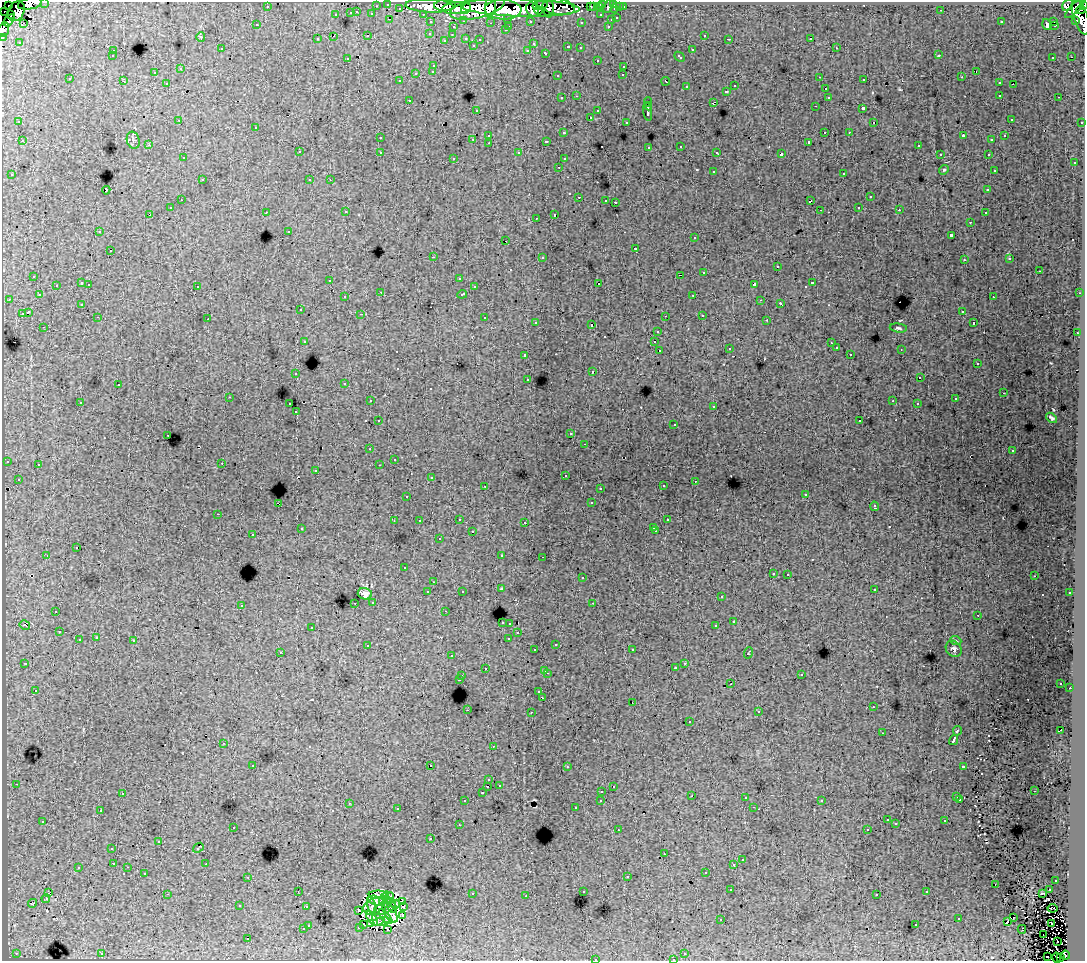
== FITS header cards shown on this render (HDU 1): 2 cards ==
NAXIS1  =                 1083
NAXIS2  =                  959

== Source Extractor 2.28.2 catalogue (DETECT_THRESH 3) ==
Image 1083 x 959 px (HDU 1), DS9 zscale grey, 1 PNG px = 1 image px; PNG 1087 x 963 px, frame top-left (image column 1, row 959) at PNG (2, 2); each listed source drawn as its Kron ellipse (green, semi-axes under 4 px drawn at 4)
Background 258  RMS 1.8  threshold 5.37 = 3 sigma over >= 5 px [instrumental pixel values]
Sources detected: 549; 5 with non-positive FLUX_AUTO (blend fragments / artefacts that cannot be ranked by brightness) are neither listed nor drawn; of the other 544, the 500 brightest by FLUX_AUTO listed and drawn (44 fainter detections omitted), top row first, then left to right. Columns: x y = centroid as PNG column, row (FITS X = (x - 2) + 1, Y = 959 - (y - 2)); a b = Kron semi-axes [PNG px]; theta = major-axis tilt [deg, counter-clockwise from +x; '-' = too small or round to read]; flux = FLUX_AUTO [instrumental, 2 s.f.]
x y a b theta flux
45 2 3 2 - 5600
30 4 12 5 10 57000
388 4 3 3 - 9400
603 4 3 3 - 3200
614 4 3 3 - 5300
8 5 2 2 - 3000
445 5 11 5 1 170000
540 5 7 4 9 62000
555 5 20 8 -16 84000
1067 5 6 4 63 87000
267 6 3 3 - 2100
376 6 3 2 - 1900
429 6 24 7 -2 280000
491 6 11 5 81 100000
608 6 8 3 62 11000
1084 6 3 3 - 85000
548 7 10 5 -83 110000
590 7 3 2 - 3000
593 7 3 3 - 2200
600 7 3 3 - 2800
620 7 3 3 - 1400
623 7 3 3 - 3300
400 8 3 3 - 1600
457 8 14 6 5 250000
477 8 28 10 14 510000
520 8 59 9 -2 250000
1075 8 13 4 46 27000
466 9 5 3 - 90000
532 9 7 5 -61 130000
615 9 3 3 - 7700
503 10 18 10 -3 540000
538 10 4 3 - 68000
941 10 3 2 - 140
1081 10 5 3 - 210000
4 11 2 2 - 2300
16 11 10 8 62 120000
357 12 3 2 - 620
351 13 3 3 - 1400
10 14 3 3 - 29000
372 14 3 3 - 2300
423 14 3 2 - 3700
336 15 3 3 - 780
601 15 3 3 - 3100
1081 17 18 7 -72 110000
508 18 3 3 - 1400
617 18 3 3 - 1100
390 19 3 2 - 640
9 20 7 4 55 15000
611 20 3 3 - 880
1076 20 3 3 - 9600
464 21 3 2 - 600
530 21 3 3 - 2600
1054 21 3 3 - 2700
431 22 3 3 - 2800
581 22 3 3 - 320
1001 22 2 2 - 110
24 23 3 2 - 200
490 23 3 2 - 170
257 25 3 3 - 240
1047 25 5 3 - 930
1055 25 4 2 - 240
509 26 3 2 - 800
608 26 3 2 - 780
453 27 3 3 - 730
4 29 7 5 69 38000
505 30 3 3 - 430
430 33 3 3 - 430
368 35 3 2 - 150
452 35 3 3 - 260
704 35 3 3 - 530
334 36 3 2 - 260
2 37 3 2 - 4200
201 37 5 4 - 140
466 38 3 3 - 780
811 38 3 3 - 22000
317 39 3 3 - 330
480 39 3 3 - 340
729 39 3 2 - 96
444 40 3 2 - 110
19 42 3 2 - 150
533 44 3 3 - 250
473 45 3 3 - 300
568 47 3 3 - 880
580 48 3 3 - 410
836 48 3 2 - 490
221 49 3 3 - 410
528 50 3 3 - 320
692 50 3 3 - 840
113 51 3 3 - 440
546 53 4 3 - 940
939 55 3 2 - 160
112 56 3 3 - 300
680 57 6 3 -43 770
1053 57 3 2 - 280
1071 57 2 2 - 150
347 58 3 2 - 110
597 60 3 2 - 420
434 65 3 3 - 610
624 66 3 3 - 660
181 69 3 3 - 110
433 71 3 3 - 640
976 71 2 2 - 100
154 73 3 3 - 260
416 73 3 3 - 1100
623 75 3 2 - 220
558 76 3 3 - 330
820 77 3 2 - 200
962 77 3 2 - 140
70 79 3 3 - 390
864 80 3 2 - 330
123 81 4 3 - 120
399 81 3 2 - 230
666 81 4 3 - 850
167 83 3 3 - 420
999 83 3 3 - 560
1013 84 2 2 - 170
735 86 3 3 - 520
686 87 3 3 - 550
825 89 3 3 - 550
726 91 3 3 - 880
1000 95 3 2 - 600
577 96 3 2 - 500
828 97 3 3 - 450
1059 97 3 2 - 380
562 98 3 3 - 580
409 100 3 2 - 450
648 102 4 2 - 960
713 102 4 2 - 1000
648 106 4 2 - 1900
815 106 3 2 - 250
863 108 3 3 - 2200
476 110 3 2 - 340
598 111 3 3 - 520
648 111 9 4 -82 3500
591 117 3 2 - 580
1011 119 3 3 - 300
179 120 3 2 - 520
19 122 3 2 - 190
626 122 3 3 - 280
874 122 3 2 - 100
1082 122 3 3 - 2300
256 127 3 3 - 630
825 132 3 2 - 880
849 132 2 2 - 380
564 133 3 3 - 420
489 135 3 3 - 560
963 136 4 3 - 940
1004 136 3 3 - 280
380 138 3 3 - 380
473 139 3 2 - 710
133 140 8 6 -72 360
992 140 3 3 - 240
22 141 3 2 - 670
546 141 3 2 - 190
809 142 3 3 - 260
489 143 3 2 - 490
149 145 3 3 - 210
681 146 3 3 - 420
918 146 3 2 - 350
649 147 3 3 - 360
299 152 3 3 - 680
380 152 3 3 - 640
717 152 3 3 - 320
519 153 3 3 - 430
781 154 4 3 - 3100
940 154 3 3 - 340
988 154 3 2 - 550
183 158 3 2 - 340
454 158 3 3 - 380
564 159 3 3 - 290
1074 163 3 3 - 570
559 167 3 2 - 400
944 170 5 4 - 150
994 170 3 3 - 290
713 171 3 3 - 630
844 173 3 3 - 860
12 175 3 3 - 470
202 180 3 2 - 540
310 180 3 3 - 460
330 180 3 2 - 120
106 190 4 3 - 2400
988 190 3 3 - 320
579 197 3 2 - 840
870 197 3 3 - 870
181 200 3 2 - 440
606 200 3 2 - 370
810 201 4 3 - 1500
615 202 3 2 - 530
859 207 3 2 - 480
170 208 3 3 - 460
820 210 2 2 - 99
899 210 3 2 - 340
266 212 3 2 - 440
346 212 3 3 - 440
985 213 3 3 - 790
150 215 4 2 - 1000
554 215 3 3 - 2300
536 218 3 2 - 140
970 222 3 2 - 350
289 231 3 3 - 230
99 232 3 2 - 370
951 235 3 3 - 2500
695 238 3 3 - 550
506 241 3 2 - 420
636 248 3 3 - 1100
110 251 2 2 - 300
433 257 3 2 - 1400
542 257 3 3 - 660
1010 259 3 3 - 400
964 260 3 3 - 340
777 266 3 2 - 550
1039 271 3 2 - 520
704 272 3 3 - 1000
680 275 3 2 - 5500
34 276 3 3 - 440
459 278 3 3 - 290
330 280 3 2 - 260
82 283 3 3 - 1600
812 283 3 3 - 1200
89 284 3 2 - 480
599 284 3 3 - 2500
754 284 4 3 - 2800
56 285 3 2 - 450
197 286 3 3 - 500
474 287 3 3 - 510
381 292 3 3 - 120
1080 293 4 3 - 130
462 294 5 3 - 1000
39 295 3 3 - 420
693 295 3 2 - 470
345 297 3 3 - 410
993 297 3 2 - 520
9 299 3 2 - 300
761 300 3 2 - 160
780 303 3 3 - 160
82 304 3 3 - 350
300 310 3 3 - 400
962 311 3 3 - 320
28 312 4 3 - 3000
22 313 3 2 - 310
361 314 3 2 - 170
702 315 3 3 - 510
665 316 2 2 - 140
98 317 3 2 - 450
485 318 3 3 - 1100
208 319 3 2 - 120
767 320 3 2 - 300
536 322 3 3 - 420
974 323 3 3 - 300
592 325 3 3 - 1300
44 327 3 2 - 400
898 328 8 4 -6 260
657 331 3 3 - 540
1077 333 3 2 - 520
304 341 3 3 - 550
654 342 3 3 - 770
831 343 3 2 - 110
836 348 3 3 - 550
729 349 3 2 - 100
901 349 3 2 - 100
660 350 3 3 - 830
850 354 3 2 - 370
525 355 3 3 - 810
977 364 3 2 - 340
592 372 3 2 - 670
296 374 3 2 - 360
920 378 3 2 - 370
528 379 3 3 - 400
345 383 3 3 - 400
118 385 3 3 - 500
1003 393 3 2 - 210
229 397 3 2 - 110
955 399 3 3 - 280
370 401 3 2 - 340
893 401 3 2 - 120
80 402 3 3 - 380
290 404 3 2 - 790
917 404 3 3 - 500
714 406 3 3 - 420
296 412 3 2 - 230
1052 418 6 3 -37 280
378 421 3 3 - 420
860 421 3 2 - 150
674 424 2 2 - 140
571 434 3 3 - 370
168 435 3 2 - 410
585 444 3 2 - 250
370 449 3 2 - 310
1013 451 3 3 - 360
394 459 2 2 - 100
7 461 3 3 - 450
222 463 2 2 - 320
38 464 3 3 - 350
379 465 3 2 - 95
316 470 3 2 - 670
565 475 3 2 - 350
431 478 3 3 - 280
18 479 3 3 - 360
695 481 3 2 - 390
485 486 3 2 - 510
663 486 3 3 - 480
600 488 3 2 - 300
806 494 3 3 - 280
407 496 3 3 - 250
278 503 4 2 - 1000
591 503 3 3 - 420
874 506 5 3 - 410
218 514 3 2 - 610
459 519 3 2 - 610
667 520 3 3 - 370
394 521 2 2 - 99
419 521 3 3 - 280
525 522 3 2 - 420
654 527 3 3 - 330
301 529 3 3 - 290
472 531 3 2 - 360
656 531 3 2 - 490
253 535 3 2 - 300
439 539 3 3 - 500
76 548 3 3 - 710
502 555 3 2 - 97
47 556 2 2 - 300
543 557 3 2 - 280
404 568 3 3 - 300
773 573 3 3 - 470
788 574 3 3 - 440
1034 576 2 2 - 100
582 578 3 3 - 660
433 582 3 2 - 160
501 589 3 3 - 490
874 589 3 3 - 440
462 591 3 3 - 290
428 592 3 3 - 980
1070 593 3 3 - 450
365 594 7 5 -14 620
721 597 3 3 - 450
373 602 3 3 - 440
355 603 3 2 - 410
593 603 3 2 - 140
241 605 3 3 - 560
56 611 3 3 - 1800
445 611 3 2 - 280
978 615 2 2 - 94
734 621 3 3 - 2000
502 622 3 3 - 600
510 623 3 3 - 600
25 625 5 3 - 150
716 626 3 3 - 1600
312 627 3 3 - 600
59 632 3 3 - 520
518 633 3 3 - 350
96 638 3 3 - 480
508 638 3 2 - 350
79 640 3 3 - 1200
134 641 3 3 - 1400
956 641 6 3 -19 130
556 644 3 3 - 490
368 646 4 3 - 530
954 649 9 7 -48 400
535 650 3 3 - 370
632 650 3 2 - 520
280 652 3 3 - 150
748 653 6 3 70 1200
452 656 3 2 - 340
25 663 2 2 - 110
685 663 3 3 - 540
485 668 3 2 - 400
676 668 3 3 - 470
545 670 3 3 - 750
547 673 3 2 - 920
801 674 3 3 - 1100
462 676 3 2 - 580
459 679 3 3 - 1400
1061 683 3 3 - 270
731 684 3 2 - 420
1070 688 3 2 - 550
36 691 3 3 - 310
539 692 3 3 - 480
542 698 4 3 - 1500
632 702 2 2 - 240
873 707 3 2 - 270
467 710 2 2 - 570
531 712 3 2 - 720
759 712 3 3 - 120
689 722 3 3 - 690
1061 730 3 2 - 690
957 731 5 3 - 2000
882 733 3 2 - 130
954 740 5 3 - 4800
224 743 3 2 - 500
493 746 2 2 - 99
253 765 3 2 - 440
430 765 3 2 - 890
963 766 4 3 - 1300
567 767 3 2 - 350
489 780 3 3 - 330
16 784 3 2 - 370
499 785 3 3 - 380
488 786 3 2 - 810
613 786 3 3 - 420
602 791 3 2 - 510
1034 791 3 2 - 250
123 793 3 2 - 210
482 793 3 3 - 230
692 796 3 2 - 170
957 797 3 3 - 400
746 798 3 2 - 130
960 799 3 3 - 460
601 800 3 3 - 530
465 801 3 3 - 410
822 801 3 3 - 220
349 803 3 2 - 580
754 807 3 2 - 530
575 808 3 3 - 330
397 809 3 3 - 490
100 811 3 3 - 410
887 820 3 2 - 220
43 821 3 3 - 360
945 821 3 3 - 550
896 824 3 3 - 150
459 825 3 3 - 150
233 827 3 3 - 410
867 829 3 2 - 220
618 830 3 2 - 250
431 839 3 3 - 350
159 841 3 3 - 360
198 848 6 3 38 270
112 849 3 2 - 140
664 854 2 2 - 480
742 860 3 3 - 710
114 863 3 3 - 350
206 864 2 2 - 400
734 864 3 3 - 2000
128 867 3 2 - 550
78 868 3 3 - 900
706 872 3 3 - 840
144 873 3 3 - 500
627 876 3 3 - 1200
248 877 3 2 - 500
1056 880 3 3 - 390
995 884 3 2 - 550
731 890 3 2 - 390
1049 890 3 2 - 530
298 891 3 2 - 130
583 891 3 3 - 440
927 892 3 3 - 510
48 893 3 2 - 390
1042 893 4 2 - 110
167 894 3 2 - 1500
472 894 3 3 - 880
877 894 3 3 - 320
378 895 9 4 -1 130
526 896 3 2 - 260
46 898 4 2 - 550
384 898 7 3 62 430
390 898 6 3 74 190
376 900 8 4 -16 470
402 902 3 3 - 200
33 903 5 3 - 100
387 903 5 3 - 210
396 904 4 3 - 310
240 906 3 3 - 210
372 906 9 4 -76 460
380 906 17 9 11 710
404 906 3 2 - 170
306 907 3 3 - 490
392 907 6 4 -63 350
1053 908 5 2 - 150
359 910 4 2 - 140
390 912 11 5 -57 760
379 915 11 6 77 640
403 915 3 2 - 160
386 917 9 4 -49 550
372 918 8 4 -53 440
1013 918 2 2 - 470
721 919 3 2 - 140
959 919 3 3 - 940
381 922 9 3 13 240
1007 922 3 2 - 440
370 923 4 2 - 130
1052 923 2 2 - 110
308 925 3 3 - 690
364 925 3 2 - 230
916 925 3 3 - 380
359 927 3 2 - 130
303 929 3 3 - 710
387 929 4 2 - 210
1022 929 4 2 - 100
1044 935 2 2 - 270
248 939 3 3 - 1000
1057 941 3 2 - 680
16 953 4 4 - 110
685 953 3 2 - 470
102 954 3 2 - 760
1065 955 5 3 - 38000
1048 956 3 3 - 690
1057 958 5 3 - 6500
1060 958 2 2 - 720
595 959 3 3 - 760
673 959 3 2 - 400
At the frame edge (FLAGS 8, measured only in part): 8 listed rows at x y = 45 2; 30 4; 1084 6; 4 29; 2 37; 1057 958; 595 959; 673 959
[44 fainter detections neither listed nor drawn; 5 non-positive-flux detections neither listed nor drawn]